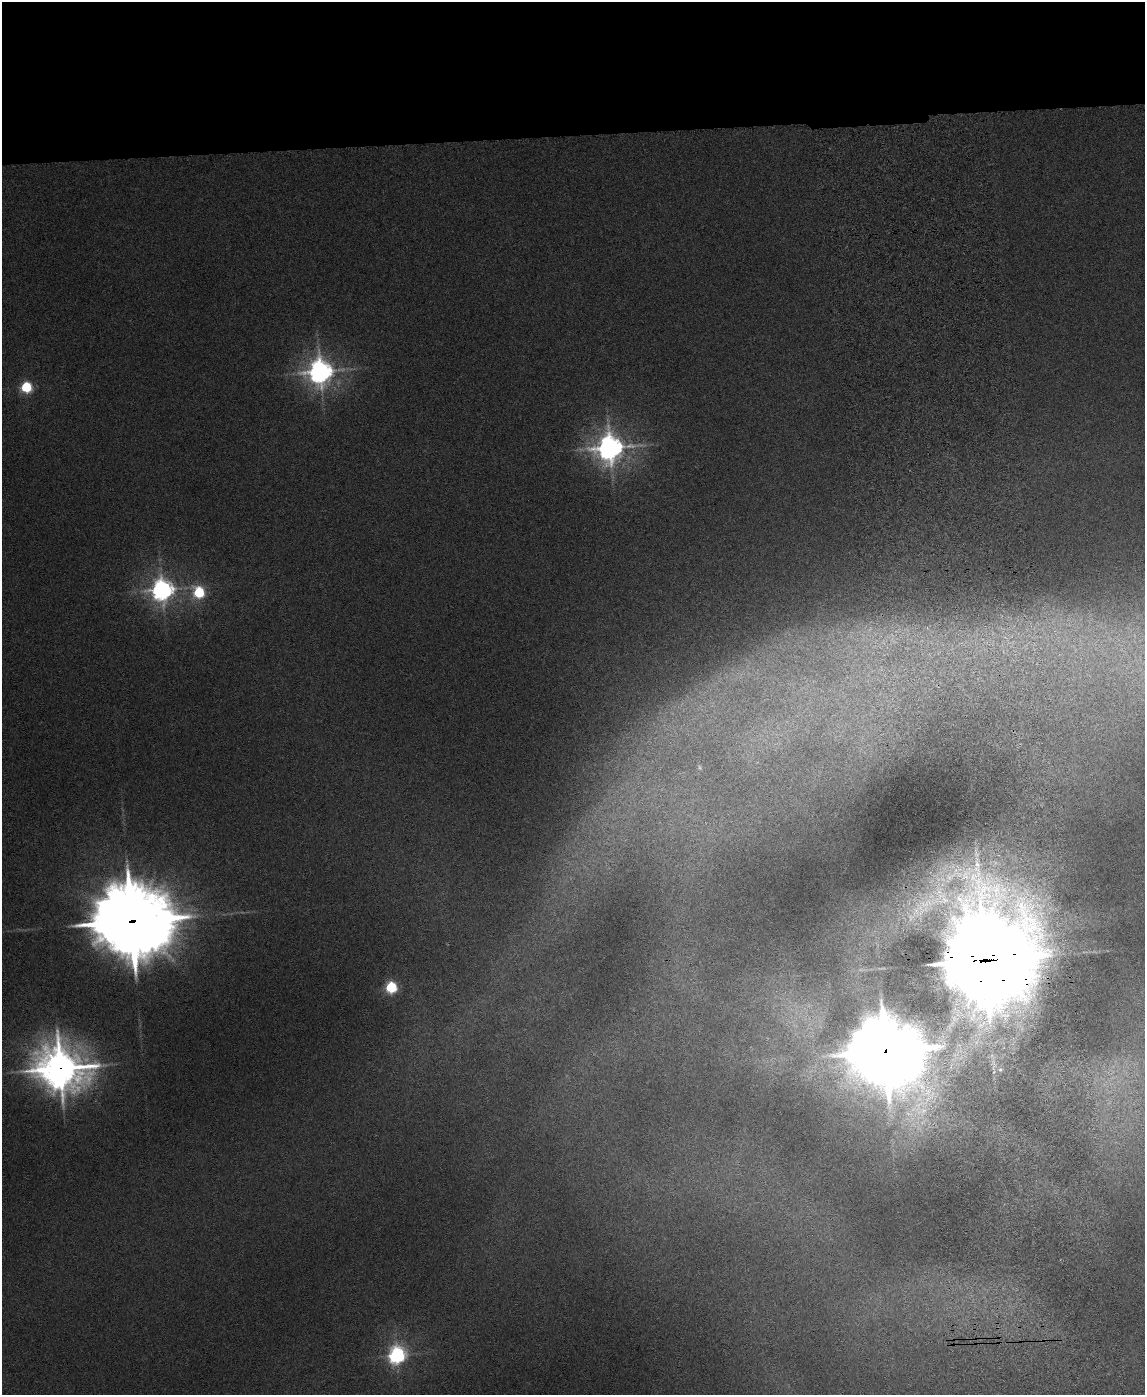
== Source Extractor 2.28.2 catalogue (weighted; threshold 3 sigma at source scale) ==
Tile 2 of 4 x 3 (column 2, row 1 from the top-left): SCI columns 1201-2343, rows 3030-4422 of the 4685 x 4565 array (HDU 1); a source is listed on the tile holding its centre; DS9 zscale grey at full resolution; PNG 1147 x 1397 px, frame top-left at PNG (2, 2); no overlay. Shown black and unused: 10% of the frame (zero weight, under 3 of 6 exposures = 3% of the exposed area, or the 3 px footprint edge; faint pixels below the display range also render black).
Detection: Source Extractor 2.28.2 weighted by HDU 2 'WHT'; one run over the whole footprint, this tile lists its part. Background 0.0497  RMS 0.0075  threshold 0.0307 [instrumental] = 3 sigma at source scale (4.09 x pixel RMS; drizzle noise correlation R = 1.36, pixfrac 0.8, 0.05/0.05 arcsec/px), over >= 5 px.
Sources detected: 13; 1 too faint to see at this stretch — not listed; the other 12 listed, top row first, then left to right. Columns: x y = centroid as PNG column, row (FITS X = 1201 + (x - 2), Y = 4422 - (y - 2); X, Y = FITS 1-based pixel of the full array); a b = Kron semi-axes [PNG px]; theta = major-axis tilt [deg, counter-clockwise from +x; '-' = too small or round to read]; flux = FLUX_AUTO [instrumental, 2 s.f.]
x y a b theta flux
320 371 9 8 - 890
26 387 5 5 - 100
610 447 10 9 - 1100
162 590 8 7 - 710
199 592 6 6 - 94
132 921 30 26 -12 6900
986 959 43 37 87 8800
391 987 5 5 - 120
885 1051 25 23 -19 6400
60 1068 19 16 -18 2000
1000 1070 7 5 -68 2.2
397 1355 7 6 - 340
Overlapping masked pixels (flux is a lower limit): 4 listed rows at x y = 132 921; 986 959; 885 1051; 60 1068